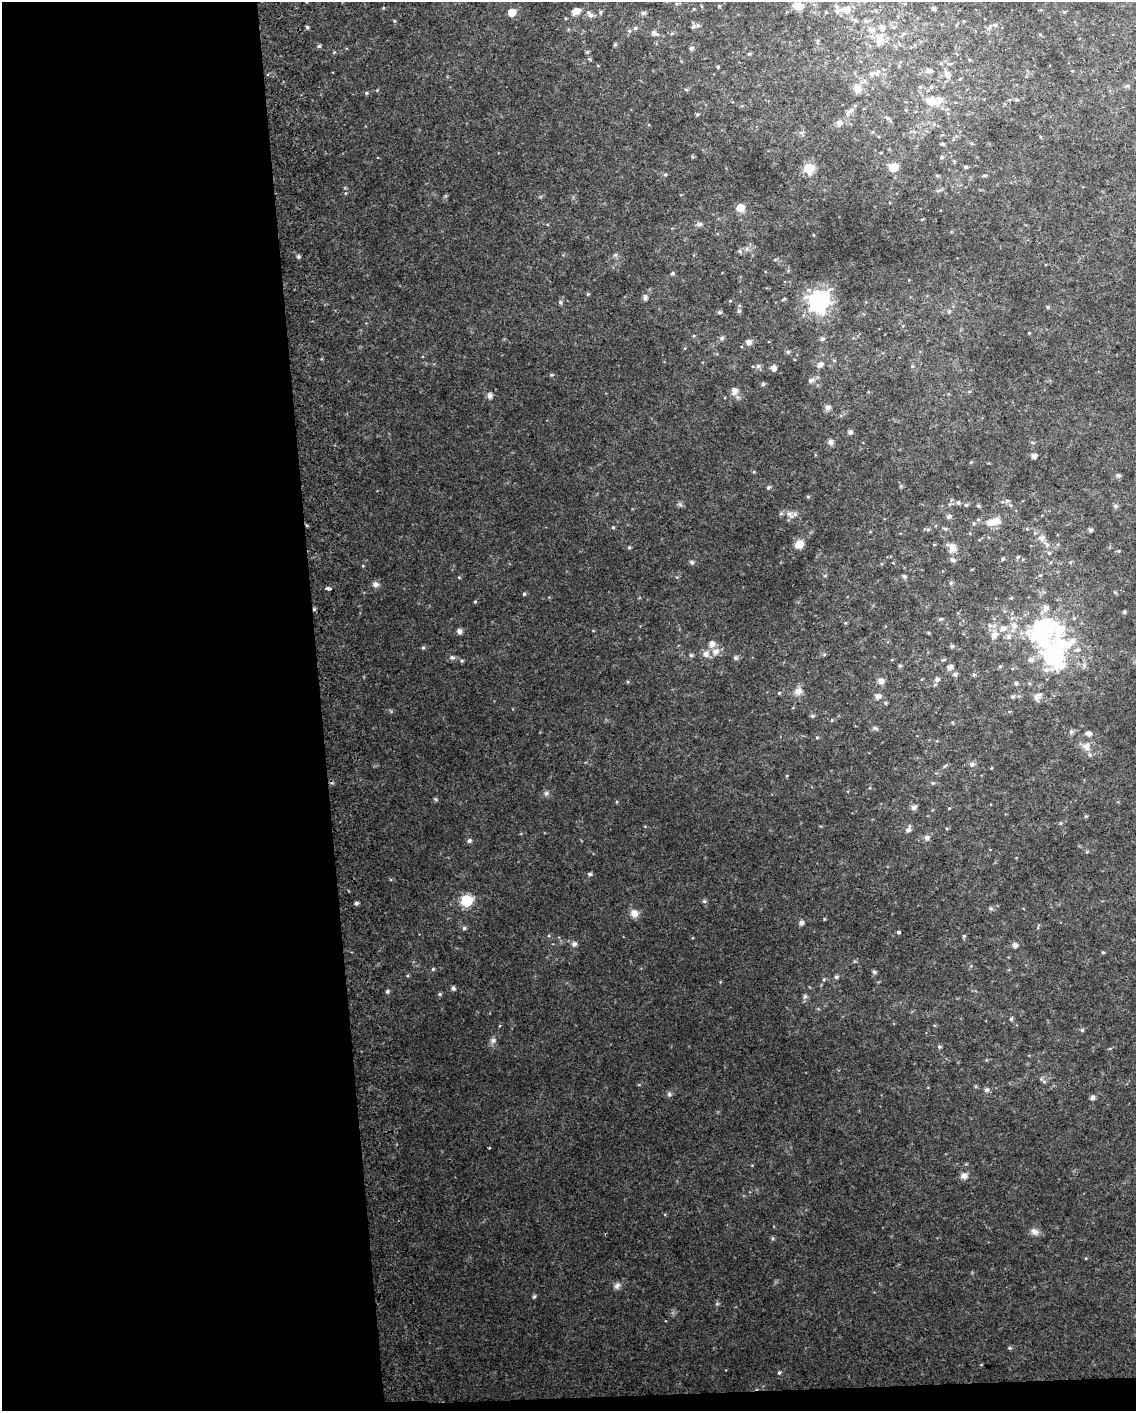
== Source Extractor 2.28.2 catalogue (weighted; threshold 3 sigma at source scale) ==
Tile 9 of 4 x 3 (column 1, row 3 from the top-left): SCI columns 41-1174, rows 10-1418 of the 4618 x 4284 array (HDU 1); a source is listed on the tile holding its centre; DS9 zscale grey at full resolution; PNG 1138 x 1413 px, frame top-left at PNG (2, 2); no overlay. Shown black and unused: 29% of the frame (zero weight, under 2 of 3 exposures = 2% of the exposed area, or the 3 px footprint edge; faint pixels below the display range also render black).
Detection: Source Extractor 2.28.2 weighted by HDU 2 'WHT'; one run over the whole footprint, this tile lists its part. Background 0.0735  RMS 0.013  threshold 0.059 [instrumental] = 3 sigma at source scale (4.5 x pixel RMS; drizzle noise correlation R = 1.50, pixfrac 1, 0.0396/0.0396 arcsec/px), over >= 5 px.
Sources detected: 192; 1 inside a brighter object's white glare — not listed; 9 inside a brighter listed object's ellipse — not listed separately; the other 182 listed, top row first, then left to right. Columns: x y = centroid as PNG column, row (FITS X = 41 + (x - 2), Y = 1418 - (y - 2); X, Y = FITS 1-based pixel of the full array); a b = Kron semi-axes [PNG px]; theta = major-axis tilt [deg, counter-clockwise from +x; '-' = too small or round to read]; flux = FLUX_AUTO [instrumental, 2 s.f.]
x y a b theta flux
799 6 11 8 -11 13
846 9 12 10 1 12
934 9 5 5 - 2.3
576 11 11 8 34 8.6
512 12 5 5 - 20
600 12 5 4 - 1.7
1064 12 5 4 - 1.4
643 13 6 5 - 2.8
591 15 8 6 7 4.7
855 20 6 4 -46 2.1
995 25 5 5 - 2.2
307 27 5 4 - 1.9
693 27 6 5 - 2.8
635 28 5 5 - 1.9
872 30 8 7 - 7.3
654 33 9 6 -26 3.8
903 34 6 5 - 2.5
880 40 17 9 72 14
615 44 5 5 - 1.5
319 46 5 5 - 2
691 48 5 4 - 3.2
587 52 5 4 - 1.8
749 54 5 3 - 1.4
718 67 5 3 - 1.2
929 70 11 6 -7 5.6
877 73 10 6 58 5
948 75 8 7 - 6
931 87 6 5 - 2.4
686 89 5 3 - 1.2
857 89 11 10 - 9.9
366 93 5 4 - 1.9
1016 100 5 4 - 1.7
931 101 15 11 -3 16
848 112 12 6 55 5.4
697 114 4 3 - 1.8
888 118 6 5 - 2.4
839 123 8 8 - 5.6
942 144 6 3 -17 1.9
693 157 5 4 - 1.5
941 157 6 4 22 1.8
893 167 6 6 - 29
965 167 5 4 - 2
809 169 6 6 - 67
665 174 5 4 - 1.6
984 175 6 4 0 1.5
937 176 6 4 -2 1.4
740 208 8 7 - 13
699 224 6 5 - 3.5
298 257 5 4 - 2.1
672 273 5 4 - 1.7
645 298 8 5 89 2.9
819 300 8 8 - 810
560 302 6 5 - 2.3
739 311 5 5 - 2
719 312 5 4 - 2
1029 333 3 3 - 0.92
722 338 6 5 - 2.6
822 339 5 5 - 2.3
748 342 6 5 - 5.7
788 352 5 4 - 1.9
820 364 6 5 - 5.3
758 366 6 6 - 2.7
912 366 4 4 - 1.4
773 368 6 6 - 4.9
811 381 6 5 - 3.7
763 384 5 4 - 2.3
734 391 8 7 - 7.3
489 395 8 6 -88 4
828 407 8 6 73 3.6
850 432 6 5 - 2.8
831 442 7 6 - 4
1034 456 4 4 - 5.9
1118 475 6 5 - 2.3
768 488 5 5 - 2.2
808 496 6 4 0 1.4
1007 500 6 4 -1 2.1
958 503 5 5 - 2.2
966 505 5 4 - 2
978 506 5 4 - 1.6
790 514 11 7 -42 6.1
949 517 5 5 - 3.5
989 522 9 7 -13 8
613 527 4 4 - 1.4
928 529 6 4 1 2
1090 530 5 5 - 2.8
1042 538 10 8 69 6.1
799 544 12 9 40 11
629 547 4 4 - 1.5
952 547 10 8 86 9.9
1018 557 5 4 - 1.6
1003 559 5 4 - 1.7
953 560 8 6 -11 3.1
692 562 6 5 - 2.2
904 576 5 5 - 2.6
950 583 5 4 - 1.7
375 584 9 6 7 4.4
328 588 5 4 - 3.1
1115 592 6 4 -2 1.4
524 594 4 4 - 1.6
475 601 5 3 - 1.2
1046 608 9 7 66 6.4
314 609 5 3 - 1.6
1124 612 5 4 - 2
1074 618 5 4 - 1.8
940 619 5 4 - 2
1014 626 8 8 - 6.9
1003 628 10 7 14 7.9
1043 629 16 10 18 290
459 631 6 6 - 4
994 635 9 7 29 7.6
1009 636 7 6 - 4.5
711 644 7 7 - 7.1
952 646 4 4 - 2.1
423 648 5 4 - 1.7
1077 650 7 6 - 4.1
715 652 9 7 28 7.8
706 654 8 7 - 6.7
691 655 5 5 - 2
1053 655 16 11 61 420
452 657 8 6 -20 3
735 658 5 5 - 3
1030 660 8 6 33 4.7
462 661 5 4 - 1.6
950 667 5 5 - 5.9
1046 670 8 7 - 5.9
955 674 6 5 - 2.9
974 674 5 3 - 1.7
937 680 6 6 - 3.5
881 681 6 6 - 6.5
1016 683 5 5 - 2.7
798 691 10 8 23 7.6
779 693 4 4 - 1.2
878 697 7 6 - 4.5
1012 697 7 5 -1 2.4
1037 697 9 8 - 5.8
885 703 5 3 - 1.4
812 716 6 4 -1 2.1
875 728 7 4 -18 2
1071 732 7 5 67 2.6
1089 734 6 5 - 5.5
1086 746 10 8 -59 8.4
972 764 7 6 - 3
933 783 5 4 - 1.6
546 793 7 5 44 2.8
914 807 7 5 11 4.7
909 830 7 6 - 3.4
927 838 6 6 - 4.5
469 841 6 5 - 2.9
590 874 5 4 - 2.4
466 901 6 6 - 110
704 901 6 4 -18 1.8
356 903 4 4 - 2.8
991 908 6 5 - 2.2
634 913 11 10 - 7.9
801 923 5 5 - 4.1
464 928 5 5 - 2.2
899 932 3 3 - 3.9
964 936 4 4 - 1.5
574 944 7 7 - 3.6
1015 945 7 6 - 3.4
1103 952 4 4 - 1.3
433 969 5 4 - 1.3
874 972 5 4 - 2.7
836 977 6 4 14 2.3
453 988 5 4 - 3.3
387 991 5 4 - 2.1
440 994 5 4 - 1.8
805 996 6 6 - 2.9
1011 1019 4 4 - 1.9
1082 1030 5 5 - 2
493 1040 9 6 49 3.9
939 1047 5 5 - 1.8
1044 1082 6 4 0 1.9
987 1090 7 5 22 2.6
669 1094 6 5 - 2.4
1093 1098 6 5 - 3.2
489 1148 3 3 - 3
964 1176 9 7 -3 5.6
1034 1231 10 7 -31 5.7
617 1285 9 7 40 4.5
534 1297 6 4 3 1.6
779 1372 5 4 - 1.8
Overlapping masked pixels (flux is a lower limit): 1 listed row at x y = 314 609
Unlisted compact peaks at least as high as the median listed source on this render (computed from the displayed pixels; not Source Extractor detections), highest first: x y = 1009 1348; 435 799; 363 566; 551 375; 680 504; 394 21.